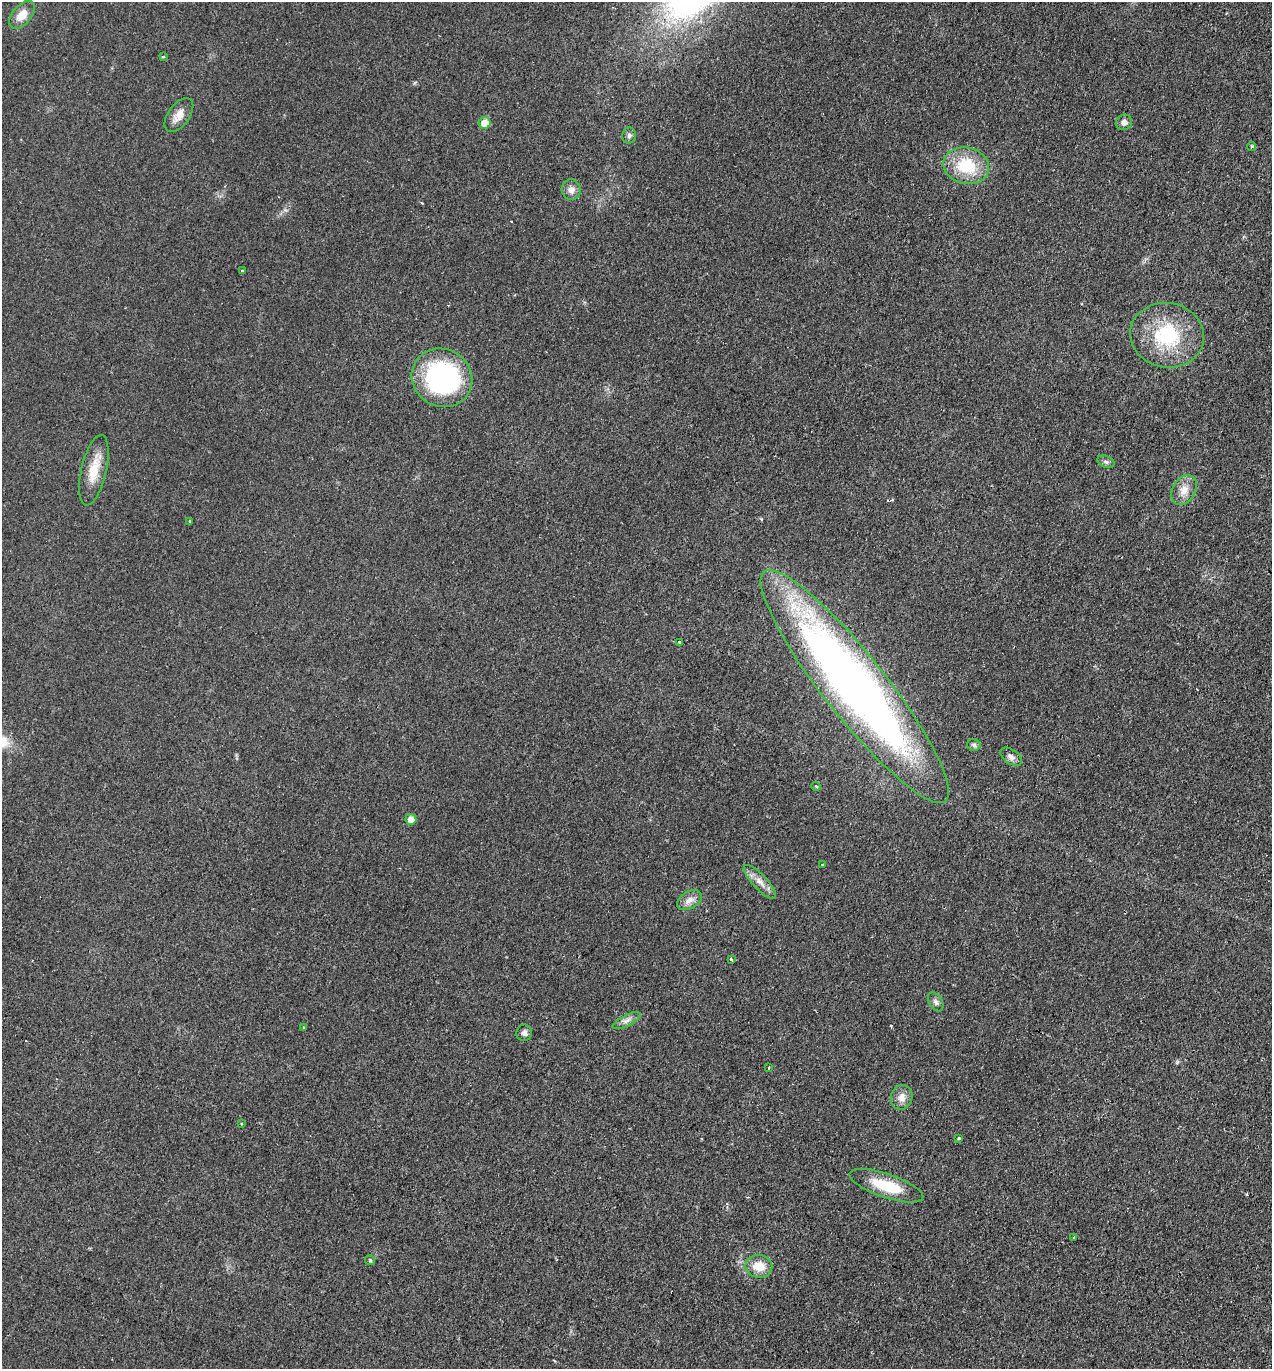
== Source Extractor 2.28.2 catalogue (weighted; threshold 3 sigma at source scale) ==
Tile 6 of 4 x 4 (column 2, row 2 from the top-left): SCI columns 1464-2733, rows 2762-4128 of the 5597 x 5520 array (HDU 1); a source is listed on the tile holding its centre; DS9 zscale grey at full resolution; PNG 1274 x 1371 px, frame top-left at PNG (2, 2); each listed source drawn as its Kron ellipse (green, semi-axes under 4 px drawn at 4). Shown black and unused: <1% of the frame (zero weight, under 2 of 3 exposures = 3% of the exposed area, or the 3 px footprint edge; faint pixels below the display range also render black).
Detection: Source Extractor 2.28.2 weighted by HDU 2 'WHT'; one run over the whole footprint, this tile lists its part. Background 0.0415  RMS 0.0052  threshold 0.0233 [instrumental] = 3 sigma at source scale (4.5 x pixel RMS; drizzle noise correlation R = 1.50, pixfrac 1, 0.05/0.05 arcsec/px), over >= 5 px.
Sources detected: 40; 2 cosmic-ray / hot-pixel residue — neither listed nor drawn; the other 38 listed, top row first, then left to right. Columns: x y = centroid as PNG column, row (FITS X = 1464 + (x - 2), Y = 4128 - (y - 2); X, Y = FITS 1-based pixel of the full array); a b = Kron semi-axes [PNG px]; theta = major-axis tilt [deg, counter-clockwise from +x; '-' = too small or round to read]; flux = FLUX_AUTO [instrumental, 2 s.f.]
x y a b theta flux
22 15 16 9 48 6.8
163 57 3 3 - 0.81
179 115 19 10 54 5.3
1124 122 8 7 - 2.1
485 123 6 6 - 7.8
629 135 8 7 - 1.5
1252 146 4 4 - 1
966 166 23 18 -13 22
571 190 10 9 - 3.1
242 271 3 2 - 0.49
1167 335 37 32 -11 37
442 378 31 28 -32 84
1106 462 9 5 -22 1.4
94 470 36 12 77 12
1184 490 16 11 59 5.7
190 521 3 2 - 0.47
679 642 3 3 - 1.6
855 686 146 31 -52 400
974 745 6 6 - 1.1
1011 757 12 7 -36 2.3
816 786 5 3 - 0.44
411 819 5 5 - 4.3
822 864 3 2 - 0.38
760 882 22 7 -47 4.7
689 900 13 8 31 3.4
731 959 4 3 - 1.7
936 1002 10 6 -58 1.7
627 1021 15 5 26 2.6
304 1028 3 2 - 0.45
524 1033 8 7 - 1.8
769 1068 3 2 - 0.42
902 1097 12 10 72 4.1
242 1123 3 3 - 1.4
959 1138 3 3 - 1.5
886 1186 39 12 -19 19
1074 1238 3 3 - 0.72
370 1260 5 5 - 0.66
759 1266 13 11 -8 8.4